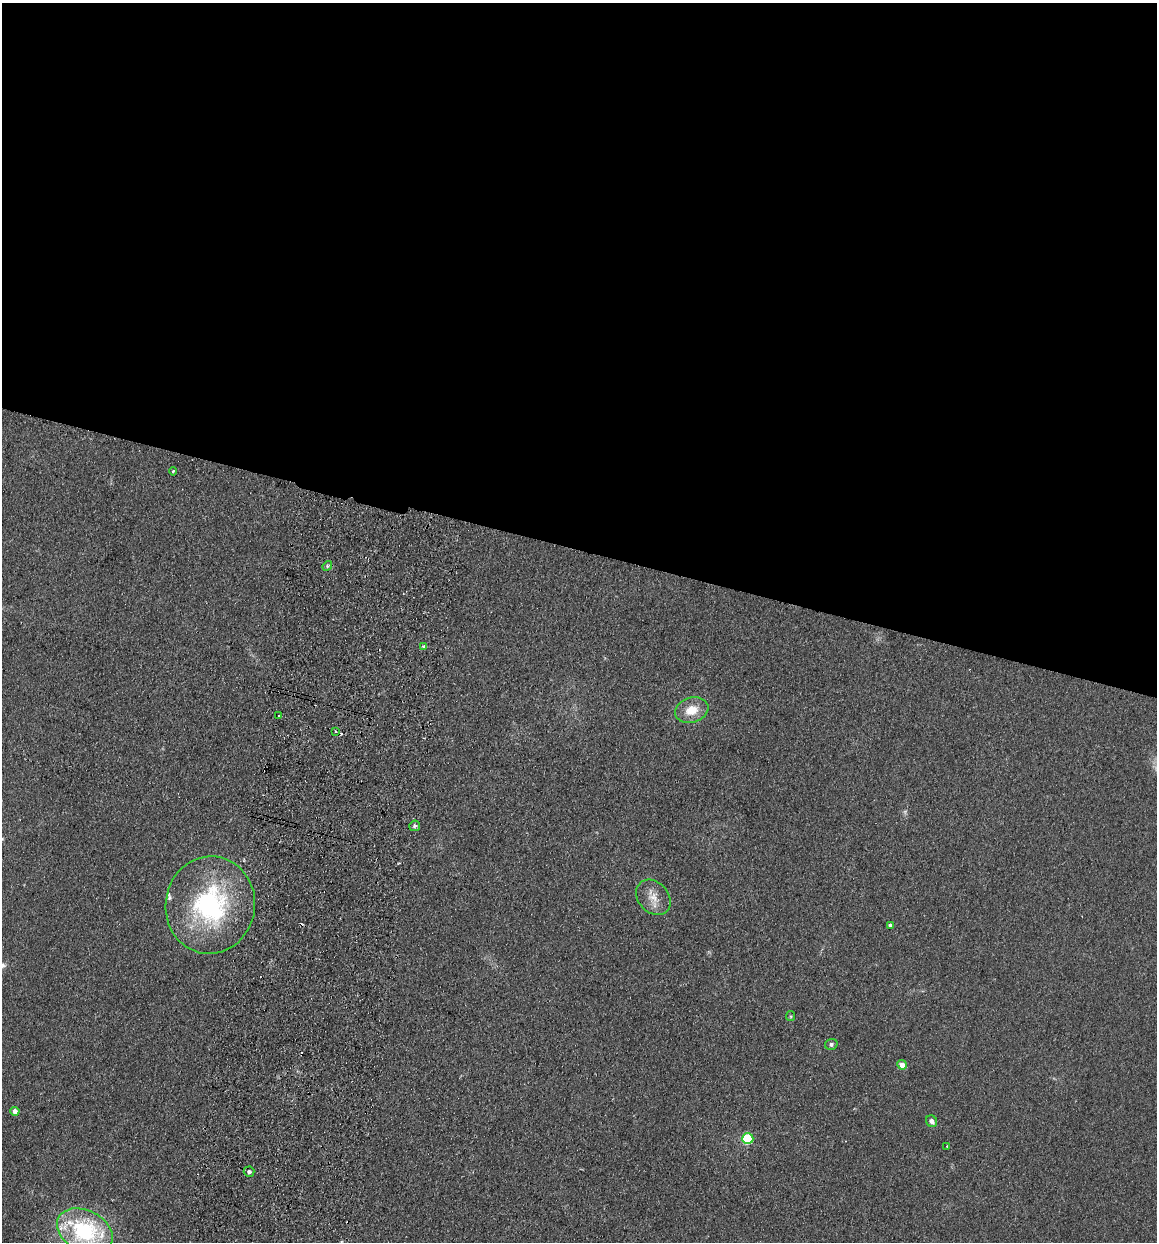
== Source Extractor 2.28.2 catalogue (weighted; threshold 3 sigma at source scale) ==
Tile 3 of 4 x 4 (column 3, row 1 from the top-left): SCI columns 2485-3639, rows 3732-4971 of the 5089 x 4985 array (HDU 1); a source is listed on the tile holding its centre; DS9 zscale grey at full resolution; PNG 1159 x 1244 px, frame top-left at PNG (2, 3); each listed source drawn as its Kron ellipse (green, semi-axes under 4 px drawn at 4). Shown black and unused: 44% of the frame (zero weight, under 2 of 3 exposures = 3% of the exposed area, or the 3 px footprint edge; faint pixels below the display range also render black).
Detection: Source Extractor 2.28.2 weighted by HDU 2 'WHT'; one run over the whole footprint, this tile lists its part. Background 0.183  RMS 0.012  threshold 0.0541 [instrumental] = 3 sigma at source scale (4.5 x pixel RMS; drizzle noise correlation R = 1.50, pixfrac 1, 0.05/0.05 arcsec/px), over >= 5 px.
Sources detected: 23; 1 too faint to see at this stretch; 2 cosmic-ray / hot-pixel residue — neither listed nor drawn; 1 inside a brighter listed object's ellipse — not listed separately; the other 19 listed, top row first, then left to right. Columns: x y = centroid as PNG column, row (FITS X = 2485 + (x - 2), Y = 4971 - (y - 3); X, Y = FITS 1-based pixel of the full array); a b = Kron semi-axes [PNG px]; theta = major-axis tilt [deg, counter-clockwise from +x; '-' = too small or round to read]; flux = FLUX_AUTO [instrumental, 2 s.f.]
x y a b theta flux
173 471 4 4 - 1.5
327 566 5 4 - 1.8
424 646 3 3 - 3
692 710 17 12 18 21
279 716 3 3 - 2.4
336 732 3 3 - 1.9
415 826 5 5 - 2.2
653 897 20 15 -47 16
210 905 49 45 82 180
890 925 4 3 - 2.6
791 1016 5 4 - 1.4
831 1044 6 5 - 2.8
902 1065 5 4 - 12
15 1111 4 4 - 8.6
932 1121 6 5 - 5.5
748 1139 5 5 - 71
947 1146 2 2 - 0.93
249 1172 5 5 - 2.8
85 1231 30 20 -28 130
Isophote crosses this tile's border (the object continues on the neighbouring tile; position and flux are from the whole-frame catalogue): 1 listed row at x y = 85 1231